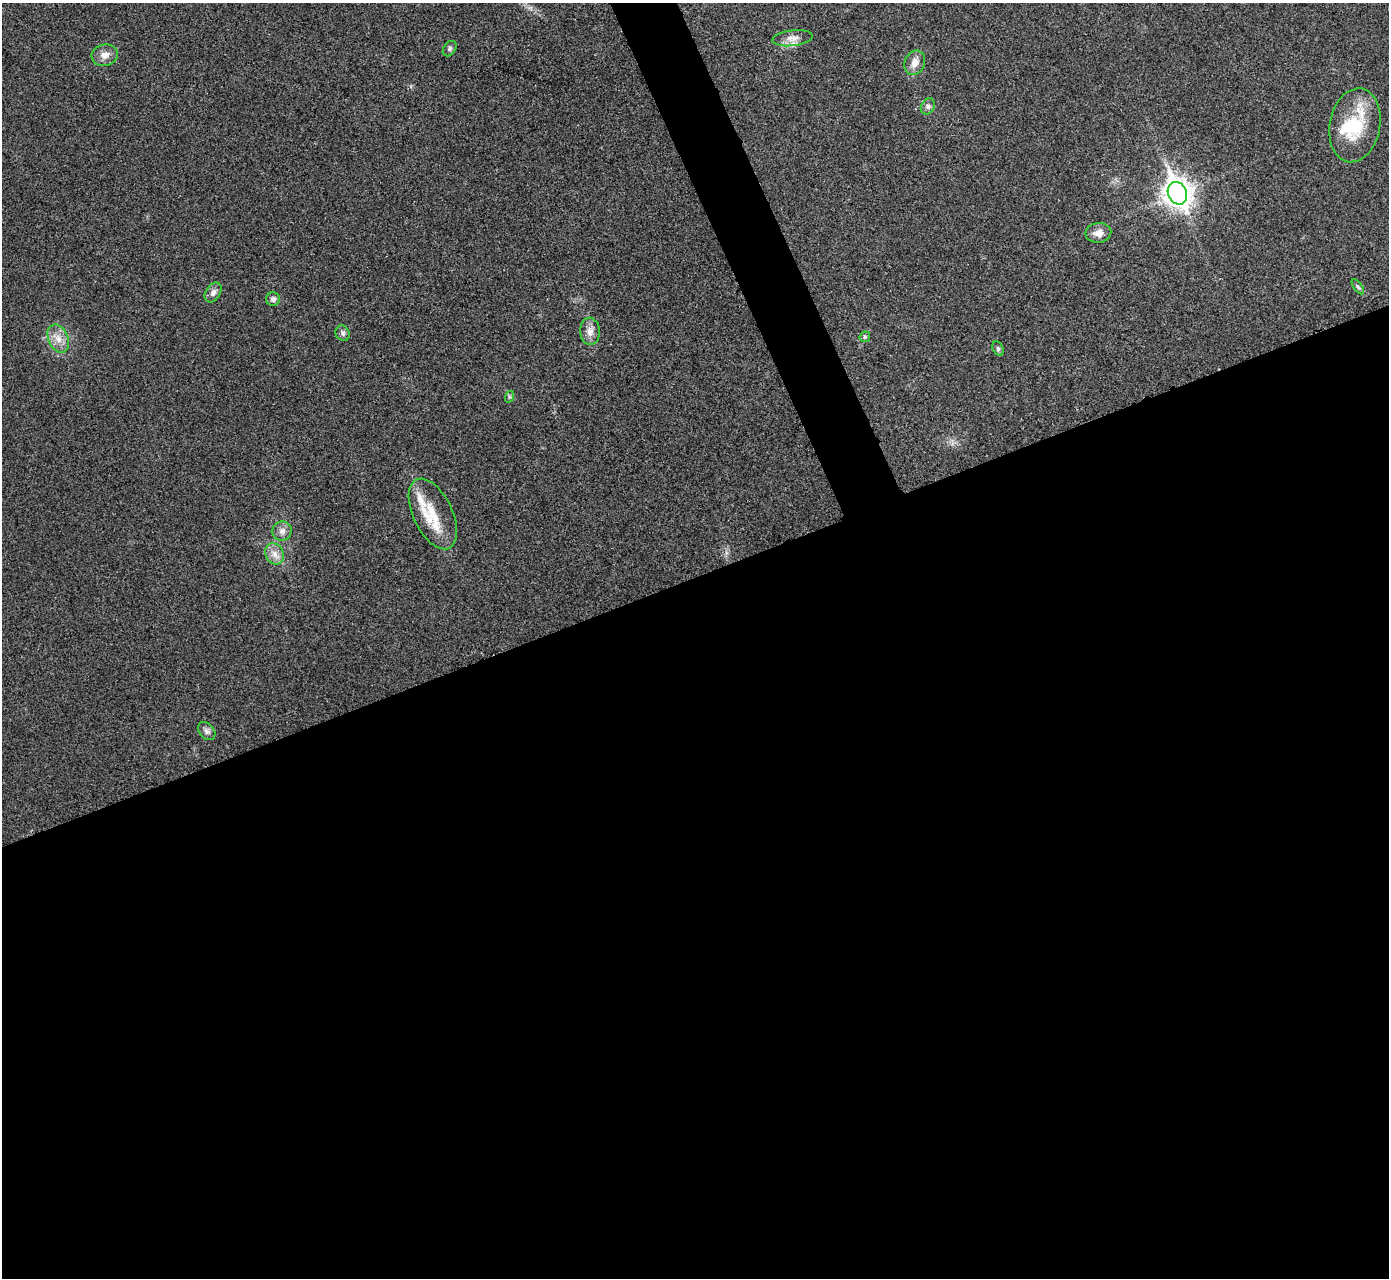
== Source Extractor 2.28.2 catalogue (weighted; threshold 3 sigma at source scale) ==
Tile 15 of 4 x 4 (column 3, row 4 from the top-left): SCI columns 2779-4165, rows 158-1433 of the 5558 x 5547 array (HDU 1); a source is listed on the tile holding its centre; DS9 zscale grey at full resolution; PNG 1391 x 1280 px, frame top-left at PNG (2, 3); each listed source drawn as its Kron ellipse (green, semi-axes under 4 px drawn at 4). Shown black and unused: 57% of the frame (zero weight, under 3 of 4 exposures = <1% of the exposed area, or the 3 px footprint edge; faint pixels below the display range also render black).
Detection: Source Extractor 2.28.2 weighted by HDU 2 'WHT'; one run over the whole footprint, this tile lists its part. Background 0.0315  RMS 0.0061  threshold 0.0276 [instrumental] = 3 sigma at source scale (4.5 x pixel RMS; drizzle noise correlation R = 1.50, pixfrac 1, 0.05/0.05 arcsec/px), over >= 5 px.
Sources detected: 24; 1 inside a brighter object's white glare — neither listed nor drawn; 2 inside a brighter listed object's ellipse — not listed separately; the other 21 listed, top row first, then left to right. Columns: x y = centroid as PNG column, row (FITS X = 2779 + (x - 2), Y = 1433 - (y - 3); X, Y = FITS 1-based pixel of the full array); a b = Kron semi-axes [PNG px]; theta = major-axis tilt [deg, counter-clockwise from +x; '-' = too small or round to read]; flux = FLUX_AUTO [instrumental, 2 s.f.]
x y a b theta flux
792 38 20 8 6 5
450 49 8 6 54 1.4
105 55 13 10 14 4.9
915 63 13 10 66 5.4
928 106 8 6 59 1.9
1355 125 37 25 79 31
1177 193 12 9 -65 680
1098 233 13 10 5 4.7
1358 287 9 4 -54 1.1
213 293 11 7 56 3.1
273 299 7 7 - 2.3
590 331 13 10 -86 4.9
343 333 8 7 - 1.8
865 337 5 5 - 1
58 339 15 9 -66 6.3
998 348 7 5 -63 1.2
509 397 6 4 72 0.76
433 514 38 19 -64 21
282 531 10 9 - 3.5
274 554 11 9 -63 4.7
207 731 10 7 -49 2.5